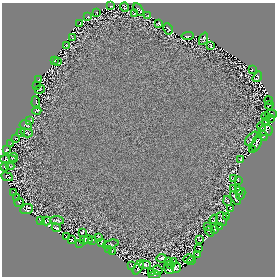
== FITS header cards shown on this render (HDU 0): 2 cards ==
NAXIS1  =                  273
NAXIS2  =                  274

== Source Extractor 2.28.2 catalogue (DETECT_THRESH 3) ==
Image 273 x 274 px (HDU 0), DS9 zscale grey, 1 PNG px = 1 image px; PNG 277 x 278 px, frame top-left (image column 1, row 274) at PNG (2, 3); each listed source drawn as its Kron ellipse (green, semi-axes under 4 px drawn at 4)
Background 9.27e-07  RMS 8.7e-05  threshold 2.61e-04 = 3 sigma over >= 5 px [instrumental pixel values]
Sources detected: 107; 6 with non-positive FLUX_AUTO (blend fragments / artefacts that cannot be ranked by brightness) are neither listed nor drawn; the other 101 listed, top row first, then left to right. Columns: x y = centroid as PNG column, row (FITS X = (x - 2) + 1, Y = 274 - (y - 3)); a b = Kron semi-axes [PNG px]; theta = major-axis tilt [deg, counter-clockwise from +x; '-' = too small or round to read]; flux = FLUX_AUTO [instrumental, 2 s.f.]
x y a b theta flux
111 6 3 2 - 5.9e-03
125 7 5 2 - 3.2e-03
139 9 7 3 -61 2.8e-03
96 12 2 2 - 5.7e-03
135 13 3 2 - 3.1e-03
148 15 2 2 - 2.7e-03
88 17 3 2 - 3.5e-03
80 24 3 2 - 3.3e-03
159 24 4 3 - 7.0e-03
168 29 6 3 -61 2.8e-03
188 36 6 2 5 3.2e-03
73 37 3 2 - 4.6e-03
203 39 6 4 68 9.8e-03
67 46 4 2 - 4.4e-03
211 46 4 2 - 4.4e-03
54 61 2 2 - 4.8e-03
58 62 4 2 - 4.2e-03
252 69 2 2 - 6.3e-03
257 77 5 3 - 8.6e-03
39 80 3 2 - 5.0e-03
36 86 3 2 - 3.9e-03
40 89 5 2 - 3.6e-03
268 100 4 2 - 4.8e-03
36 103 6 2 -83 2.7e-03
269 105 4 2 - 4.6e-03
37 111 4 2 - 5.8e-03
271 114 6 3 -1 5.2e-03
266 116 4 2 - 4.0e-03
271 118 4 2 - 2.0e-03
29 120 4 2 - 6.9e-03
266 121 2 2 - 3.8e-03
26 125 6 4 -9 6.3e-03
261 127 4 2 - 2.1e-03
266 130 7 6 - 1.5e-02
21 133 4 2 - 7.2e-03
27 133 6 3 -17 4.7e-03
263 136 5 3 - 1.5e-02
16 138 2 2 - 3.9e-03
251 138 8 2 49 5.9e-03
257 143 9 4 71 5.2e-03
10 144 4 2 - 2.5e-03
6 149 4 3 - 9.0e-03
253 150 4 2 - 1.3e-02
13 157 5 3 - 5.1e-03
8 159 8 3 -2 2.0e-03
240 159 4 2 - 4.4e-03
10 166 4 2 - 4.6e-03
5 167 4 2 - 1.4e-02
7 177 6 3 -26 2.2e-03
234 179 3 2 - 4.1e-03
238 180 3 2 - 3.7e-03
234 188 3 2 - 6.1e-04
239 191 4 2 - 3.1e-03
13 192 4 2 - 4.3e-03
241 194 6 2 65 1.3e-03
16 198 3 2 - 4.0e-03
235 198 7 3 -61 8.9e-03
228 201 5 3 - 5.3e-03
19 202 4 2 - 1.0e-02
230 208 3 2 - 5.5e-03
27 209 6 5 - 1.7e-02
227 217 2 2 - 1.6e-03
214 219 5 2 - 2.1e-03
222 219 7 5 -86 7.2e-03
57 220 7 2 -6 7.8e-03
41 221 3 2 - 4.8e-03
46 221 5 2 - 5.9e-03
208 227 3 2 - 3.5e-03
219 227 3 2 - 3.5e-03
56 228 4 2 - 7.7e-03
215 230 3 2 - 7.5e-03
210 231 5 2 - 6.6e-03
82 232 4 2 - 3.6e-03
67 236 3 2 - 3.8e-03
98 237 3 2 - 4.7e-03
72 240 4 3 - 3.7e-03
84 240 4 3 - 1.4e-02
88 240 5 3 - 1.7e-02
92 240 3 2 - 6.8e-03
200 240 3 2 - 3.7e-03
80 243 2 2 - 4.6e-03
101 243 4 2 - 7.2e-03
110 244 8 4 17 4.6e-03
109 249 3 2 - 5.4e-03
199 249 2 2 - 2.5e-03
112 251 3 3 - 5.3e-03
197 254 3 2 - 1.8e-03
162 258 5 2 - 6.9e-03
189 259 5 2 - 5.4e-03
174 261 2 2 - 3.5e-03
192 261 5 3 - 1.0e-02
169 262 3 2 - 5.5e-03
145 265 6 3 -4 9.3e-03
170 265 3 2 - 7.8e-03
132 266 3 3 - 9.1e-03
138 267 8 2 58 1.1e-02
176 268 5 4 - 9.2e-03
169 269 5 4 - 6.4e-03
158 270 5 2 - 6.4e-03
152 272 4 2 - 2.7e-03
155 275 6 2 6 5.2e-03
At the frame edge (FLAGS 8, measured only in part): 1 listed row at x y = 155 275
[6 non-positive-flux detections neither listed nor drawn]